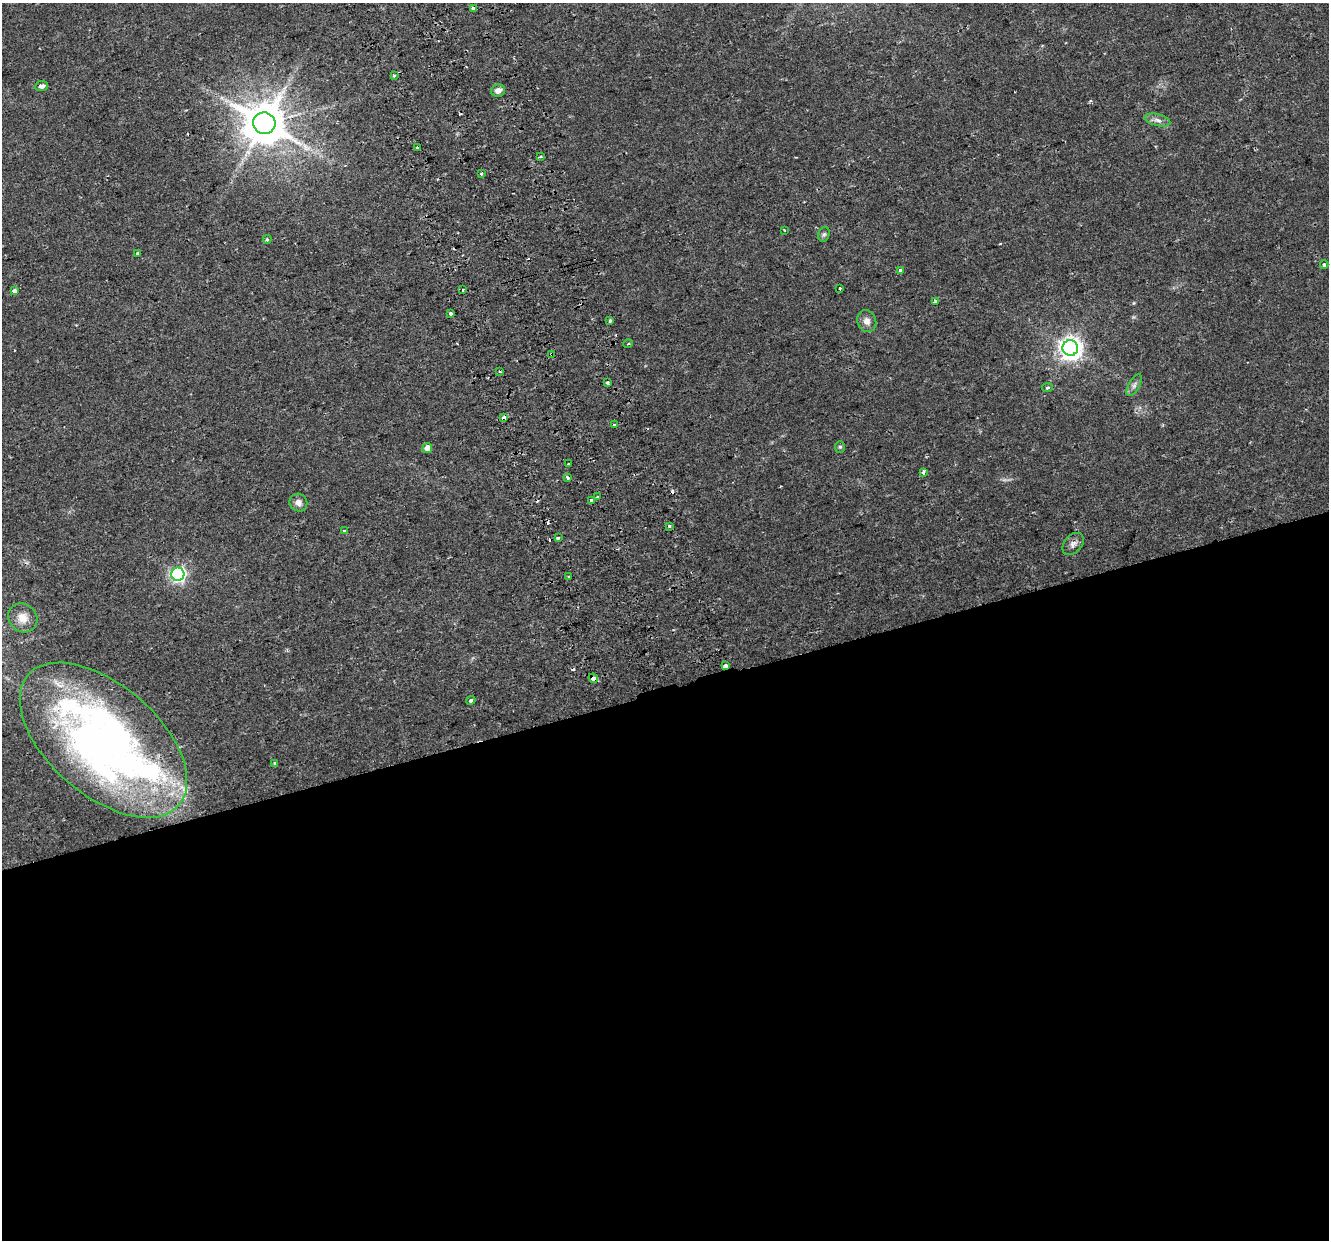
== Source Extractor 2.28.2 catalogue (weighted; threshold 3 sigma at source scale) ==
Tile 15 of 4 x 4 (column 3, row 4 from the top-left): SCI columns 2711-4037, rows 79-1316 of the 5422 x 5159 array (HDU 1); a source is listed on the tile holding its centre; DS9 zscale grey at full resolution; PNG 1331 x 1242 px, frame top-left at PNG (2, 3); each listed source drawn as its Kron ellipse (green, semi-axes under 4 px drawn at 4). Shown black and unused: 44% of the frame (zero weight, under 2 of 3 exposures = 3% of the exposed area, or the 3 px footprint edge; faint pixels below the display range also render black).
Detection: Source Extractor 2.28.2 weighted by HDU 2 'WHT'; one run over the whole footprint, this tile lists its part. Background 0.0356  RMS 0.005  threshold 0.0226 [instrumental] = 3 sigma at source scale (4.5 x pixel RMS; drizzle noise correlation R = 1.50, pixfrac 1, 0.0396/0.0396 arcsec/px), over >= 5 px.
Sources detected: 62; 2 inside a brighter object's white glare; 8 cosmic-ray / hot-pixel residue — neither listed nor drawn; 1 inside a brighter listed object's ellipse — not listed separately; the other 51 listed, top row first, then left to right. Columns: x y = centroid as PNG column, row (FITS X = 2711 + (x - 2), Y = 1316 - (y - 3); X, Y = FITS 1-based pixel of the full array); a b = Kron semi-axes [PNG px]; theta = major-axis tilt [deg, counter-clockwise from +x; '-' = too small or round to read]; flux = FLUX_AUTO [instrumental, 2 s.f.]
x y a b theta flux
473 9 4 3 - 2.3
394 75 3 3 - 0.58
42 86 6 5 - 2
498 90 7 6 - 2.9
1157 120 13 6 -13 2.3
264 123 11 10 - 2100
417 148 3 3 - 1.1
540 157 4 2 - 0.73
481 173 3 3 - 1.9
784 230 3 2 - 0.37
824 234 7 5 72 1.1
267 239 4 3 - 0.87
137 253 3 3 - 1.3
1324 265 4 3 - 1.4
901 270 3 3 - 2.2
840 288 3 3 - 1.7
463 290 3 3 - 1
14 291 4 3 - 3.5
935 301 3 3 - 1.5
451 313 3 3 - 2.4
610 321 3 3 - 1.9
867 321 11 9 -69 3.1
628 344 5 3 - 0.41
1070 348 8 7 - 390
552 355 4 3 - 1.5
500 372 3 2 - 0.55
607 382 4 3 - 1.3
1134 385 12 5 60 1.9
1047 388 5 4 - 1.1
504 417 4 3 - 3.4
614 425 3 3 - 3.6
840 447 6 5 - 0.84
427 448 5 5 - 3.5
569 464 3 2 - 0.79
923 472 3 3 - 3.2
567 478 4 3 - 1.9
597 497 3 3 - 0.62
591 500 3 3 - 2.8
298 503 9 8 - 2.5
669 526 3 2 - 1.8
344 530 3 3 - 0.62
558 538 3 3 - 4.7
1073 544 12 8 48 2.4
178 574 7 6 - 130
568 577 3 2 - 0.79
23 618 15 13 -45 5.5
725 666 4 4 - 3.7
593 678 5 3 - 4.6
471 700 5 4 - 1.2
103 740 100 55 -41 300
275 764 3 3 - 2
Overlapping masked pixels (flux is a lower limit): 5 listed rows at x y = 473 9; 552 355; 504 417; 725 666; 593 678